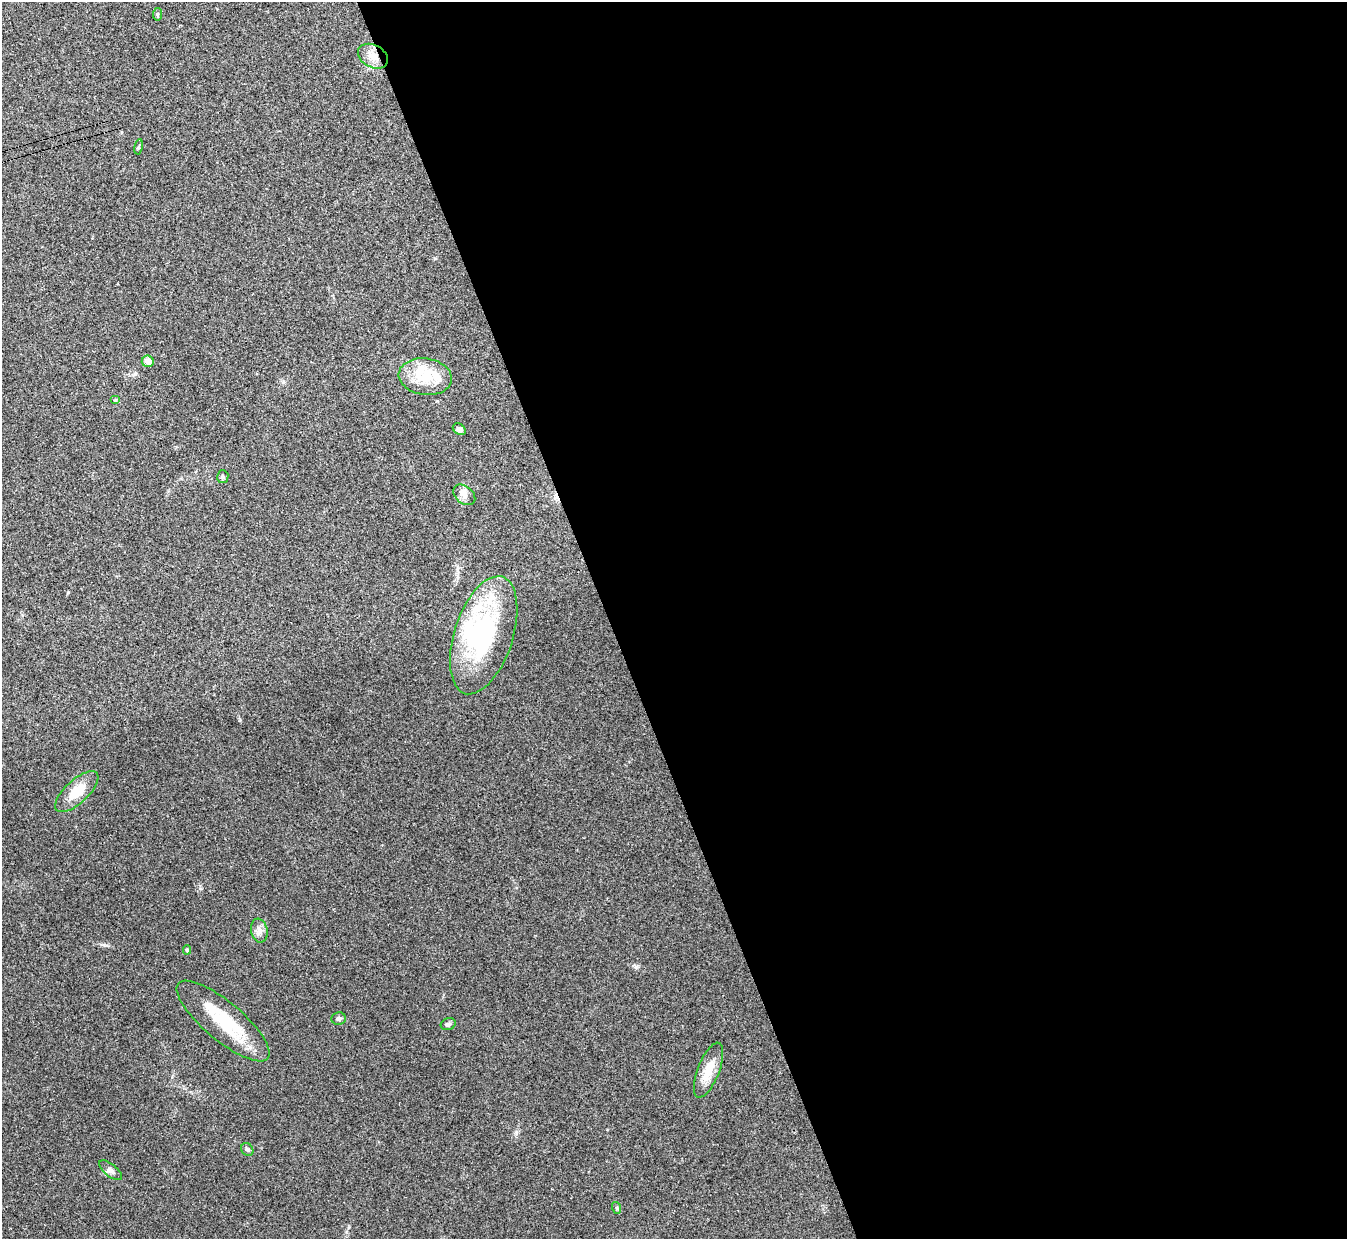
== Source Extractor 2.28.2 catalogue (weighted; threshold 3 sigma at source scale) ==
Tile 8 of 4 x 4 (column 4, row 2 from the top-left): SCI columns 4046-5390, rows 2632-3868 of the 5402 x 5386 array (HDU 1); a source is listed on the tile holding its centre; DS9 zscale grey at full resolution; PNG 1349 x 1241 px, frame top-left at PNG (2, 2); each listed source drawn as its Kron ellipse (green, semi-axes under 4 px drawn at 4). Shown black and unused: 55% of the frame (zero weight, under 3 of 4 exposures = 1% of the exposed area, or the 3 px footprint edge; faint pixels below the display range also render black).
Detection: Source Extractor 2.28.2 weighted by HDU 2 'WHT'; one run over the whole footprint, this tile lists its part. Background 0.0565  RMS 0.0051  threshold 0.0227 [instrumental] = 3 sigma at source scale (4.5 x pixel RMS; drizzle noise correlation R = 1.50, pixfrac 1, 0.05/0.05 arcsec/px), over >= 5 px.
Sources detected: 26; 1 inside a brighter object's white glare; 1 cosmic-ray / hot-pixel residue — neither listed nor drawn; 4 inside a brighter listed object's ellipse — not listed separately; the other 20 listed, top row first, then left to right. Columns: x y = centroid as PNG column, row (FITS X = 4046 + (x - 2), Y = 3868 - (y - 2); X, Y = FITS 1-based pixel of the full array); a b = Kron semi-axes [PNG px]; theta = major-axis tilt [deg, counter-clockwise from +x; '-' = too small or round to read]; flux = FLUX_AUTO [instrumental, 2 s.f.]
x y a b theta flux
157 14 6 4 84 0.66
373 56 16 11 -28 5.6
139 147 8 4 80 0.71
148 361 6 5 - 3.7
425 377 27 18 -8 16
115 400 5 4 - 0.55
459 429 7 5 -36 1.7
223 477 6 5 - 0.99
464 495 12 8 -40 2.8
484 635 61 29 72 64
77 792 27 11 43 11
259 931 12 8 -79 2.8
187 950 4 4 - 0.86
339 1018 7 6 - 1.2
223 1021 58 19 -40 26
448 1024 8 5 20 1.2
708 1070 29 11 69 9.3
247 1149 7 5 -55 1
110 1170 14 6 -39 1.9
617 1208 6 3 -72 0.59
Overlapping masked pixels (flux is a lower limit): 1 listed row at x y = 373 56
Unlisted compact peaks at least as high as the median listed source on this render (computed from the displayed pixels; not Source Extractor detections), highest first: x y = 104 945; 636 967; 516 1132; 240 720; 200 888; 68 592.